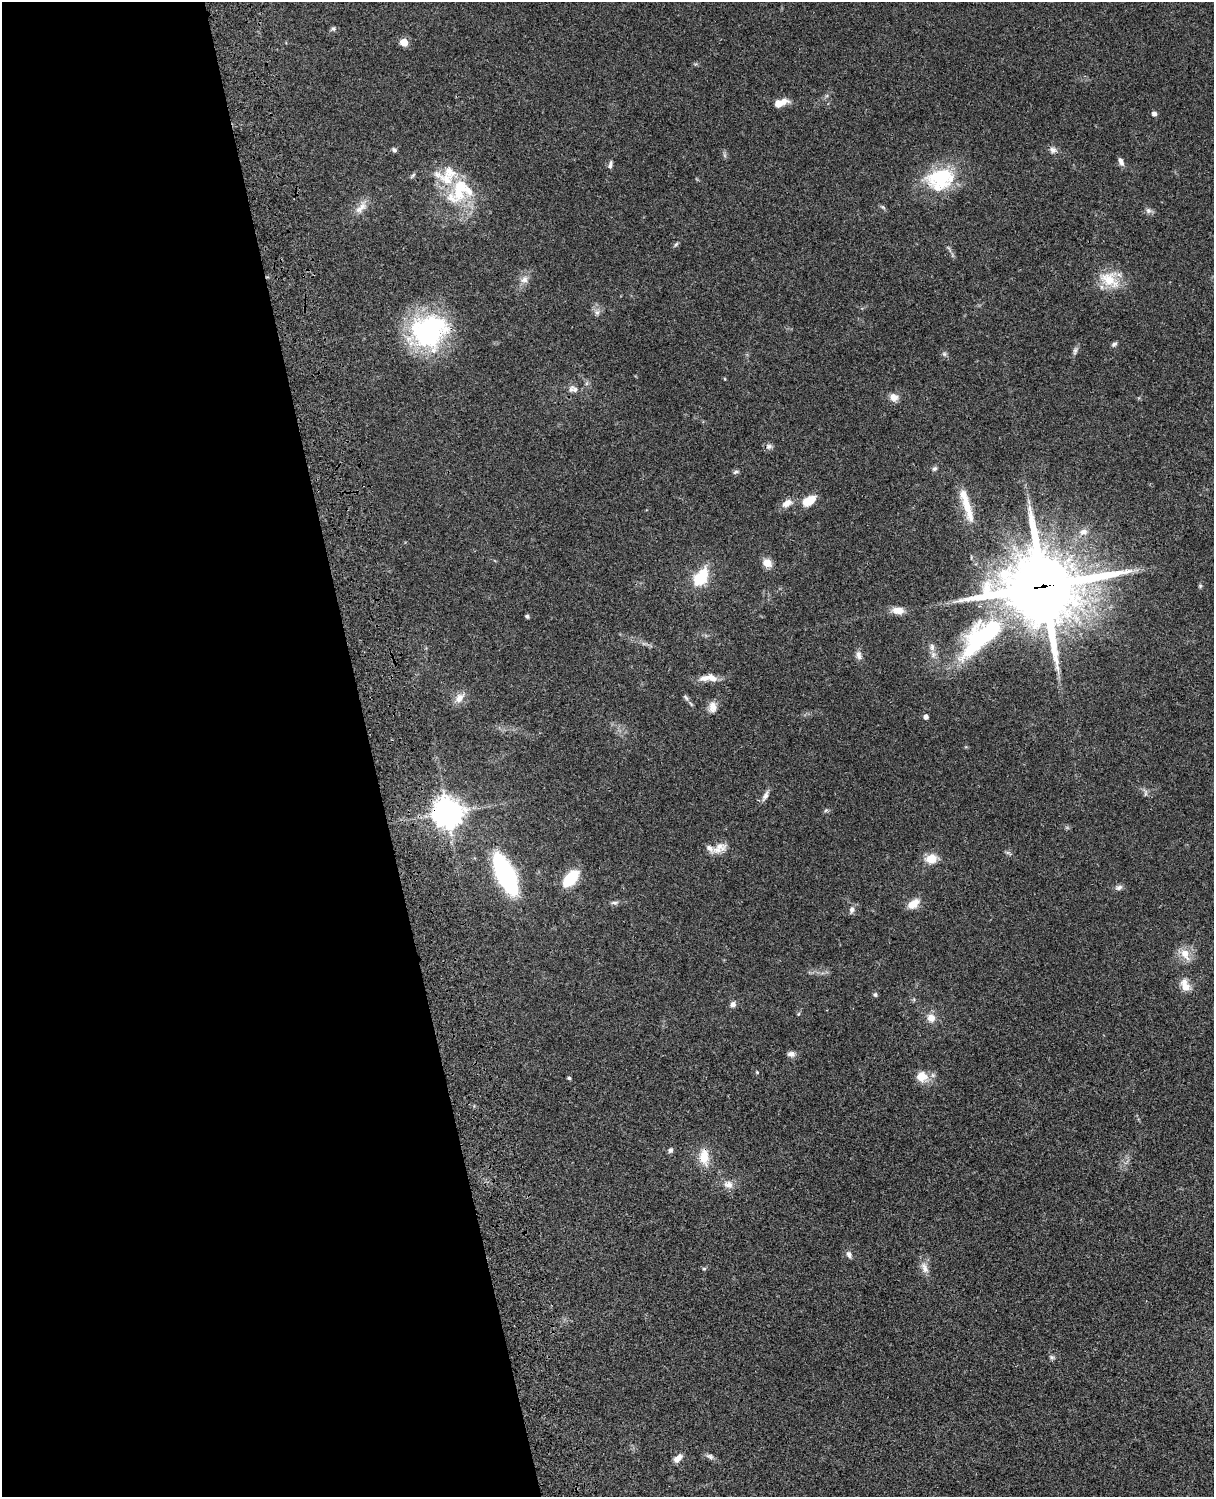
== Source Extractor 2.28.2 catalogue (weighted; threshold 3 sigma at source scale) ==
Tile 5 of 4 x 3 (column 1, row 2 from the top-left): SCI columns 122-1333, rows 1774-3268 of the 5089 x 4929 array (HDU 1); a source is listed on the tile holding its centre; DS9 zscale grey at full resolution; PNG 1216 x 1499 px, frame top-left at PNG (2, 2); no overlay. Shown black and unused: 31% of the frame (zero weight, under 3 of 4 exposures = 6% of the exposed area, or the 3 px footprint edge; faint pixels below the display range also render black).
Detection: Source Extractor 2.28.2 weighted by HDU 2 'WHT'; one run over the whole footprint, this tile lists its part. Background 0.0781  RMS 0.006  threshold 0.0269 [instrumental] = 3 sigma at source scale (4.5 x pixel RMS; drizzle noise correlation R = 1.50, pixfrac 1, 0.05/0.05 arcsec/px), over >= 5 px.
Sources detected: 87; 1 inside a brighter object's white glare — not listed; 7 inside a brighter listed object's ellipse — not listed separately; the other 79 listed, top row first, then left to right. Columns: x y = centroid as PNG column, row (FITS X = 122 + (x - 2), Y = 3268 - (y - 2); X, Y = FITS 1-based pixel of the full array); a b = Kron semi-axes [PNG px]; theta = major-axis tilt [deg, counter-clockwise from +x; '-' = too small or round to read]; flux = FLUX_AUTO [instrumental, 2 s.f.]
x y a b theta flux
333 29 7 5 -89 1.1
404 42 5 5 - 14
778 103 9 8 - 4.7
1154 114 5 5 - 2
394 150 6 5 - 1.3
1053 150 10 8 -35 2.5
1121 161 11 6 -66 2.4
610 165 11 5 79 1.6
437 174 18 9 -32 5.2
413 175 10 4 45 1.1
940 179 37 27 17 37
458 191 41 17 86 27
883 207 7 4 -19 0.91
361 208 21 9 46 5.9
1148 210 8 7 - 2
676 244 7 4 53 0.97
524 279 10 9 - 3.6
1109 279 29 19 -33 16
597 312 7 7 - 1.9
428 331 46 39 24 81
1114 344 8 5 28 1.3
1075 351 11 5 72 1.8
944 354 6 5 - 1.2
725 379 5 3 - 0.44
575 389 16 8 -44 3.3
894 397 10 9 - 4.2
769 446 9 7 10 2
934 469 7 6 - 1.3
736 472 9 4 17 1.2
809 501 15 9 30 10
787 503 13 8 35 4.9
966 505 42 10 -75 16
1083 532 10 7 9 2.9
767 563 9 8 - 6.4
701 577 23 14 57 19
1043 586 29 26 0 4100
1200 586 6 4 46 0.83
898 610 14 8 -5 6.3
527 616 4 4 - 1.3
979 640 58 31 52 66
932 647 11 7 -90 3
859 655 13 8 -78 2.9
712 678 14 8 -33 4.5
686 697 10 5 -49 1.4
459 698 13 9 55 5.2
713 707 14 10 87 4.6
926 717 4 4 - 2.7
1146 793 10 4 90 1.5
765 796 16 6 64 2.7
826 810 6 5 - 0.95
447 813 10 10 - 690
719 848 22 11 26 6.6
1008 853 10 3 -29 1.1
931 859 12 9 15 9.2
505 874 26 10 -65 170
571 878 16 9 49 26
1119 888 10 7 20 1.9
614 903 10 5 1 1.7
913 904 16 9 37 6.6
852 909 9 8 - 2.3
1185 954 18 11 -59 7.6
1185 985 18 11 -70 6.3
875 995 6 6 - 1
733 1004 7 6 - 2.4
798 1014 5 4 - 0.67
931 1018 10 10 - 4.8
791 1054 9 6 0 2.8
757 1072 5 4 - 0.59
922 1076 12 12 - 8.9
569 1078 4 3 - 1.1
670 1150 6 6 - 1.6
704 1157 24 13 -86 10
728 1184 12 10 -17 4.4
849 1255 9 6 -63 2
925 1268 17 8 -68 4.5
704 1269 6 4 1 0.75
1052 1357 8 5 -27 1.2
710 1456 12 6 -24 2
678 1458 13 7 44 3.9
Overlapping masked pixels (flux is a lower limit): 3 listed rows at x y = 1043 586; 447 813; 704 1157